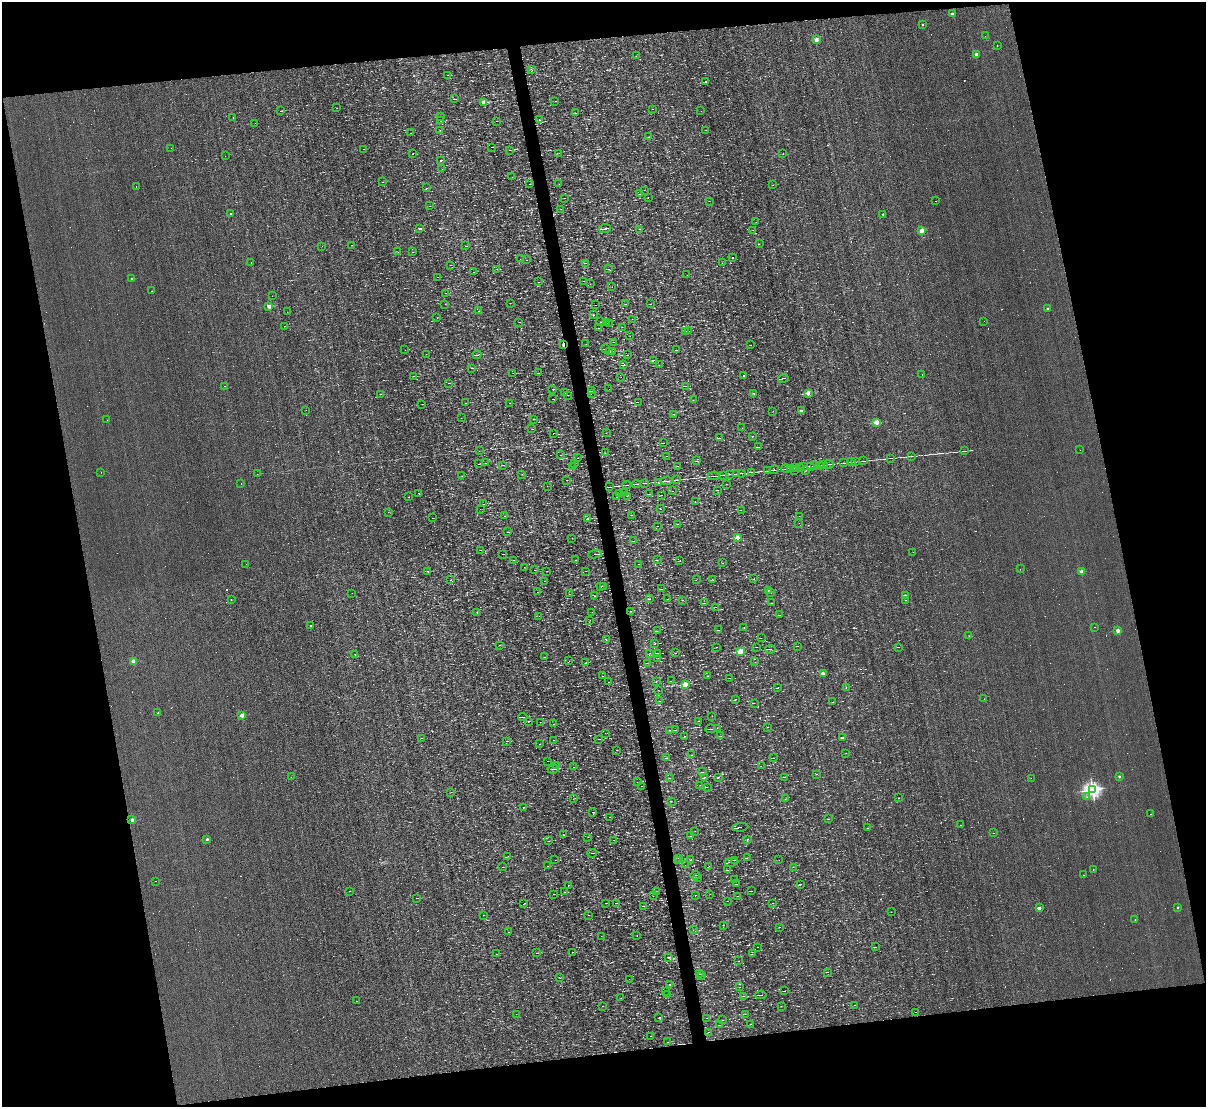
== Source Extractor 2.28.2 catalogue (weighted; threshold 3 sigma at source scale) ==
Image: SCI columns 1-4814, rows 140-4557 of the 4814 x 4810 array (HDU 1 of 3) = the unmasked area's bounding box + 8 px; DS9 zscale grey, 4 x 4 block average (1 PNG px = mean of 4 x 4 image px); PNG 1208 x 1109 px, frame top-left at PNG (2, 2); each listed source drawn as its Kron ellipse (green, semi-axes under 4 px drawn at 4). Shown black and unused: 24% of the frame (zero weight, under 3 of 4 exposures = <1% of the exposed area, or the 3 px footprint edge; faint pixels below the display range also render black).
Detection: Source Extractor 2.28.2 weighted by HDU 2 'WHT'. Background -5.64e-04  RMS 0.04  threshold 0.181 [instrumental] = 3 sigma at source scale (4.5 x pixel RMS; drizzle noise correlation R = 1.50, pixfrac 1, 0.05/0.05 arcsec/px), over >= 5 px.
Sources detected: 910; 60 too faint to see at this stretch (4 x 4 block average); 111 cosmic-ray / hot-pixel residue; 1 long thin detection or spike segment (spike, bleed or trail) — neither listed nor drawn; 11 coinciding with a brighter row at this scale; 6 inside a brighter listed object's ellipse — not listed separately; of the other 721, all 500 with FLUX_AUTO >= 4.27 (the completeness limit of this list) listed and drawn (221 fainter detections not listed), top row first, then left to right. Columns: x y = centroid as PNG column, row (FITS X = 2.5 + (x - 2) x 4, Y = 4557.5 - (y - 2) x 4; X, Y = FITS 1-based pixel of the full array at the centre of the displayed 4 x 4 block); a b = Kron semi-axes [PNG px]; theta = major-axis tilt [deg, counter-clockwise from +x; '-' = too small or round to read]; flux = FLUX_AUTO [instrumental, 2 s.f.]
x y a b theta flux
953 14 2 2 - 280
923 24 2 2 - 60
985 36 2 2 - 5
817 39 2 2 - 340
997 46 2 2 - 9.3
976 54 2 2 - 230
636 56 2 2 - 5
531 70 2 2 - 4.8
448 75 2 2 - 8.6
705 82 3 2 - 11
454 99 3 2 - 16
555 101 2 2 - 39
483 102 2 2 - 680
337 108 2 2 - 4.7
653 109 2 2 - 4.8
281 111 3 2 - 13
701 111 2 2 - 6.9
576 113 3 2 - 13
441 117 2 2 - 10
233 118 2 2 - 50
539 120 2 2 - 20
441 121 2 2 - 18
496 121 2 2 - 4.5
255 123 2 2 - 17
440 130 2 2 - 46
706 130 2 2 - 5.5
411 133 2 2 - 4.4
648 137 2 2 - 8.3
491 147 2 2 - 22
171 148 2 2 - 4.3
363 149 2 2 - 5.4
509 150 2 2 - 5.5
559 153 2 2 - 7.2
413 154 2 2 - 6.7
783 154 2 2 - 42
225 156 2 2 - 11
440 160 2 2 - 57
442 169 2 2 - 4.9
512 177 2 2 - 7.3
383 182 2 2 - 4.6
530 184 2 2 - 6
559 184 2 2 - 4.3
773 185 2 2 - 4.6
136 187 2 2 - 14
427 188 2 2 - 4.5
644 190 2 2 - 4.5
640 194 2 2 - 4.4
565 198 2 2 - 5
648 198 2 2 - 4.8
709 201 2 2 - 4.4
935 201 2 2 - 23
430 206 2 2 - 5.1
561 209 2 2 - 5.6
231 214 2 2 - 64
883 214 2 2 - 69
756 222 2 2 - 4.4
420 229 2 2 - 62
605 229 6 2 6 45
639 229 2 2 - 5.3
753 230 2 2 - 4.7
922 231 2 2 - 600
759 244 2 2 - 23
352 245 2 2 - 7.2
322 246 2 2 - 4.7
465 246 2 2 - 7.5
398 252 2 2 - 5.7
412 252 2 2 - 5.5
732 258 2 2 - 25
520 259 2 2 - 5.2
526 260 2 2 - 5.3
251 263 2 2 - 7.3
585 263 2 2 - 7.2
722 263 2 2 - 4.6
450 265 2 2 - 5.9
497 269 3 2 - 8.5
608 269 2 2 - 4.8
474 272 2 2 - 5
687 275 2 2 - 4.4
437 277 2 2 - 6
132 279 2 2 - 79
584 281 2 2 - 4.7
538 282 2 2 - 5.6
590 284 2 2 - 4.3
612 287 2 2 - 4.8
152 291 2 2 - 9.4
446 293 2 2 - 11
272 296 2 2 - 5.7
510 303 2 2 - 4.6
445 304 2 2 - 4.3
625 304 2 2 - 7.6
651 304 2 2 - 6.4
595 305 2 2 - 6.2
269 306 2 2 - 340
1047 309 2 2 - 110
478 311 2 2 - 6.1
287 312 2 2 - 6.3
594 315 2 2 - 6.9
437 318 2 2 - 9.1
632 319 2 2 - 4.8
984 321 2 2 - 4.8
519 322 2 2 - 5.1
601 322 2 2 - 5
607 323 2 2 - 7.6
609 323 2 2 - 21
284 326 2 2 - 9.9
622 327 2 2 - 5
599 328 2 2 - 9.1
686 331 3 2 - 8.5
688 331 2 2 - 15
630 336 2 2 - 6.7
614 342 2 2 - 6.4
586 344 2 2 - 4.3
563 345 2 2 - 290
751 345 2 2 - 4.5
605 349 2 2 - 15
405 350 2 2 - 6.8
677 350 2 2 - 4.6
613 351 2 2 - 6.2
610 352 2 2 - 12
426 354 2 2 - 4.3
477 355 4 2 - 16
628 355 2 2 - 5.6
653 360 3 2 - 8.6
624 365 3 2 - 28
659 365 2 2 - 4.5
472 368 3 2 - 14
513 373 2 2 - 7
539 373 2 2 - 7.6
922 374 2 2 - 9
744 375 2 2 - 230
413 376 3 2 - 8.9
621 377 2 2 - 5.5
783 378 5 2 - 25
448 383 2 2 - 9
225 386 2 2 - 10
685 386 3 2 - 17
553 389 3 2 - 9.2
609 389 2 2 - 4.9
592 391 3 2 - 71
565 393 3 2 - 6.4
754 393 2 2 - 22
808 393 2 2 - 380
380 394 2 2 - 9.3
591 394 2 2 - 5.1
567 395 2 2 - 6.5
553 399 3 2 - 9.1
693 400 2 2 - 4.5
638 402 2 2 - 6.9
466 403 2 2 - 5.6
510 403 2 2 - 8.5
422 404 2 2 - 6.4
306 410 2 2 - 8.7
773 411 2 2 - 5.2
801 411 2 2 - 120
674 414 2 2 - 5
461 418 2 2 - 5.2
534 419 3 2 - 5.9
107 420 2 2 - 22
877 422 2 2 - 640
742 428 2 2 - 4.5
532 429 2 2 - 5.1
553 433 2 2 - 15
606 433 2 2 - 5.7
752 436 2 2 - 11
719 438 2 2 - 41
663 443 2 2 - 10
759 447 2 2 - 7.9
1080 450 2 2 - 18
479 451 2 2 - 4.9
964 451 3 2 - 8.6
605 453 2 2 - 5.1
560 455 2 2 - 5.3
666 456 2 2 - 5
911 456 3 2 - 7.2
578 458 2 2 - 6.2
891 458 4 2 - 9.6
696 461 3 2 - 9.5
863 461 3 2 - 8.1
852 462 2 2 - 10
855 462 3 2 - 8.8
486 463 2 2 - 8.3
843 463 3 2 - 8.2
479 464 3 2 - 11
574 464 3 2 - 6.7
829 464 5 2 - 13
503 465 2 2 - 4.4
819 465 2 2 - 6.9
824 465 2 2 - 11
572 466 2 2 - 5.4
677 466 2 2 - 7
811 466 3 2 - 6.6
814 466 2 2 - 9.4
799 467 2 2 - 6.2
804 467 3 2 - 8.9
790 468 2 2 - 7.5
795 468 3 2 - 6.5
786 469 4 2 - 12
768 470 3 2 - 9
774 470 4 2 - 13
794 470 2 2 - 6.7
805 471 2 2 - 5.1
101 472 2 2 - 4.7
751 472 4 2 - 11
742 473 4 2 - 10
257 474 2 2 - 25
522 474 2 2 - 5.3
729 474 4 2 - 10
736 474 2 2 - 8.5
724 475 2 2 - 4.8
462 476 2 2 - 7.3
714 476 6 2 4 19
566 480 2 2 - 9.4
676 480 2 2 - 8.3
667 481 6 2 3 23
645 483 3 2 - 7.5
659 483 2 2 - 5.8
241 484 2 2 - 5
636 484 4 2 - 15
726 484 2 2 - 5.1
626 485 4 2 - 12
547 486 2 2 - 4.8
610 487 4 2 - 15
718 490 4 2 - 14
673 491 2 2 - 4.7
625 492 2 2 - 6.8
419 493 2 2 - 61
620 493 2 2 - 6.6
649 494 3 2 - 6.2
662 495 2 2 - 4.5
627 496 2 2 - 5.5
409 497 2 2 - 4.7
617 497 2 2 - 4.8
695 501 2 2 - 5.9
483 504 2 2 - 13
480 509 2 2 - 4.5
660 509 2 2 - 7.4
741 510 2 2 - 5.7
388 512 2 2 - 4.3
631 515 2 2 - 6.2
505 516 3 2 - 13
799 516 2 2 - 4.5
433 518 2 2 - 6.2
587 518 3 2 - 11
799 523 2 2 - 22
678 524 2 2 - 7.5
658 526 2 2 - 6.7
507 532 2 2 - 7.5
738 537 2 2 - 430
572 538 2 2 - 4.5
634 541 2 2 - 6.4
480 550 3 2 - 6
913 552 2 2 - 7.7
502 554 3 2 - 7.6
595 554 7 2 8 30
514 560 2 2 - 4.5
576 560 2 2 - 6.3
657 560 3 2 - 11
680 561 3 2 - 7.6
723 563 2 2 - 5.9
246 564 2 2 - 42
639 564 2 2 - 4.4
524 567 2 2 - 4.4
1020 569 2 2 - 4.4
534 570 2 2 - 4.7
428 571 2 2 - 50
547 571 2 2 - 6
586 571 2 2 - 4.6
1082 571 2 2 - 300
712 579 2 2 - 5.8
754 579 3 2 - 8.1
451 580 2 2 - 4.7
696 580 2 2 - 5.2
544 581 2 2 - 4.3
600 586 3 2 - 18
603 586 2 2 - 5.3
662 589 2 2 - 9.9
768 590 3 2 - 9.7
537 592 2 2 - 6.3
352 593 2 2 - 4.4
771 593 2 2 - 7.4
569 594 2 2 - 4.6
905 595 2 2 - 64
594 596 2 2 - 5.2
650 599 2 2 - 7.1
668 599 2 2 - 4.8
231 600 2 2 - 6.9
683 600 2 2 - 7.6
906 600 2 2 - 5
704 603 3 2 - 6.6
772 603 2 2 - 6.7
716 607 2 2 - 5.8
631 611 2 2 - 9.5
477 612 2 2 - 71
592 612 2 2 - 4.6
780 615 2 2 - 5.8
539 616 2 2 - 6.6
590 620 2 2 - 5.5
311 625 2 2 - 38
1094 627 2 2 - 4.3
744 628 2 2 - 8.3
719 630 2 2 - 6.4
1118 630 2 2 - 370
657 631 2 2 - 4.3
969 636 2 2 - 22
761 638 2 2 - 4.8
606 640 2 2 - 6.4
655 644 2 2 - 7.8
499 645 2 2 - 6.8
797 646 2 2 - 7
716 647 2 2 - 5.4
756 647 2 2 - 6.8
898 647 2 2 - 6.1
770 649 5 2 - 27
741 651 2 2 - 930
650 653 2 2 - 6.3
657 653 2 2 - 17
676 653 3 2 - 7.1
355 654 2 2 - 25
544 657 4 2 - 8.9
658 658 2 2 - 5
133 661 2 2 - 560
569 661 2 2 - 42
755 662 2 2 - 4.7
585 663 3 2 - 7.8
647 663 2 2 - 6.1
823 673 2 2 - 300
603 676 2 2 - 7
708 676 2 2 - 4.3
730 678 2 2 - 8.3
671 681 2 2 - 6.1
608 682 2 2 - 4.8
656 682 2 2 - 6
686 684 2 2 - 760
846 687 2 2 - 7.7
777 688 3 2 - 14
658 690 2 2 - 5.9
736 699 3 2 - 11
984 699 2 2 - 4.5
660 701 2 2 - 5.7
833 702 2 2 - 4.8
754 703 2 2 - 7
158 713 2 2 - 55
242 715 2 2 - 410
712 716 2 2 - 4.7
523 717 4 2 - 43
528 721 2 2 - 9.5
699 721 3 2 - 8.7
540 722 2 2 - 4.4
553 724 3 2 - 7.2
767 727 2 2 - 5.8
717 728 2 2 - 5
710 729 5 2 - 16
670 730 2 2 - 9
675 730 2 2 - 14
605 733 2 2 - 4.8
685 736 2 2 - 8.1
721 736 2 2 - 5.4
421 738 2 2 - 19
842 738 2 2 - 86
599 739 3 2 - 10
553 740 2 2 - 5.9
507 741 3 2 - 7.8
539 744 2 2 - 4.5
617 750 2 2 - 5
846 753 2 2 - 7.4
691 755 2 2 - 9.3
666 758 2 2 - 11
773 758 2 2 - 6.2
548 761 2 2 - 5.6
557 766 2 2 - 7.8
761 766 2 2 - 4.6
573 767 2 2 - 7.8
553 769 6 2 8 36
703 772 2 2 - 13
816 774 2 2 - 6.3
1119 776 2 2 - 130
291 777 2 2 - 5.1
704 777 3 2 - 11
718 777 2 2 - 6.1
784 777 3 2 - 9.5
670 778 2 2 - 7
1031 778 2 2 - 89
637 782 2 2 - 6.3
700 785 2 2 - 6.6
641 786 2 2 - 4.6
707 787 2 2 - 12
1092 790 2 2 - 7500
451 792 2 2 - 5.7
1087 797 2 2 - 5.5
574 798 2 2 - 5.9
899 798 2 2 - 9.8
785 799 2 2 - 4.7
671 801 2 2 - 6.6
523 807 2 2 - 6
592 812 2 2 - 5.9
1151 814 2 2 - 9.9
609 817 2 2 - 6.3
828 819 2 2 - 8.5
132 820 2 2 - 360
960 825 2 2 - 5.3
740 827 8 2 7 33
868 828 2 2 - 40
695 831 2 2 - 7.2
994 833 4 2 - 7.6
564 835 2 2 - 6.5
690 836 2 2 - 7.4
588 837 2 2 - 4.7
207 839 2 2 - 110
748 839 2 2 - 7.8
614 840 2 2 - 5.9
548 841 3 2 - 12
592 853 5 2 - 26
507 857 4 2 - 11
679 858 2 2 - 8.2
747 858 3 2 - 7.8
555 860 2 2 - 4.5
691 860 2 2 - 9.3
734 860 2 2 - 5.3
779 860 2 2 - 6
678 861 2 2 - 5.7
731 862 7 2 6 35
685 865 2 2 - 7.1
548 866 2 2 - 9.5
502 867 2 2 - 4.8
709 867 2 2 - 4.5
793 867 2 2 - 5.3
1093 869 2 2 - 6.3
727 870 3 2 - 5.8
695 875 5 2 - 22
1083 875 2 2 - 7.5
697 877 2 2 - 5.2
735 880 3 2 - 11
155 881 2 2 - 17
737 884 2 2 - 5.9
800 884 3 2 - 12
568 885 2 2 - 5.2
350 891 2 2 - 100
751 891 2 2 - 12
565 892 4 2 - 18
656 892 2 2 - 5.9
553 894 2 2 - 5.6
710 894 2 2 - 4.9
695 895 2 2 - 6
653 896 2 2 - 7.2
738 896 2 2 - 7.3
417 898 2 2 - 15
727 901 2 2 - 4.7
524 903 2 2 - 11
606 903 2 2 - 4.9
616 903 2 2 - 6
773 903 2 2 - 7.7
644 906 2 2 - 12
1178 907 2 2 - 85
1039 908 2 2 - 230
891 912 2 2 - 4.7
483 915 2 2 - 4.4
588 915 2 2 - 5.7
1135 919 2 2 - 21
723 925 2 2 - 7.1
780 927 2 2 - 11
693 930 2 2 - 4.3
508 932 2 2 - 4.8
637 935 2 2 - 26
601 936 2 2 - 11
758 947 2 2 - 5.2
875 947 3 2 - 11
572 952 2 2 - 9.5
537 953 3 2 - 14
496 954 2 2 - 6.4
752 954 2 2 - 5.6
669 958 2 2 - 11
738 961 2 2 - 5.9
827 972 3 2 - 11
700 974 4 2 - 20
701 976 2 2 - 5.9
560 978 3 2 - 9.9
629 979 2 2 - 5.3
670 984 3 2 - 10
739 987 2 2 - 5.7
665 991 2 2 - 5.5
785 991 2 2 - 9.7
668 994 2 2 - 4.8
761 995 6 2 7 27
744 996 3 2 - 13
621 998 2 2 - 4.7
356 1001 2 2 - 4.6
855 1005 2 2 - 5.6
602 1006 2 2 - 4.6
781 1006 2 2 - 4.4
916 1012 2 2 - 4.9
516 1014 2 2 - 6.8
745 1014 2 2 - 5.6
659 1018 2 2 - 22
707 1018 2 2 - 5.3
723 1020 2 2 - 7.1
751 1024 4 2 - 17
719 1025 2 2 - 4.7
709 1032 2 2 - 9.2
650 1036 2 2 - 6.2
668 1042 2 2 - 6
Overlapping masked pixels (flux is a lower limit): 2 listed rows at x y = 563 345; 592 391
Diffuse or blended objects may show on this block-average render without a row.